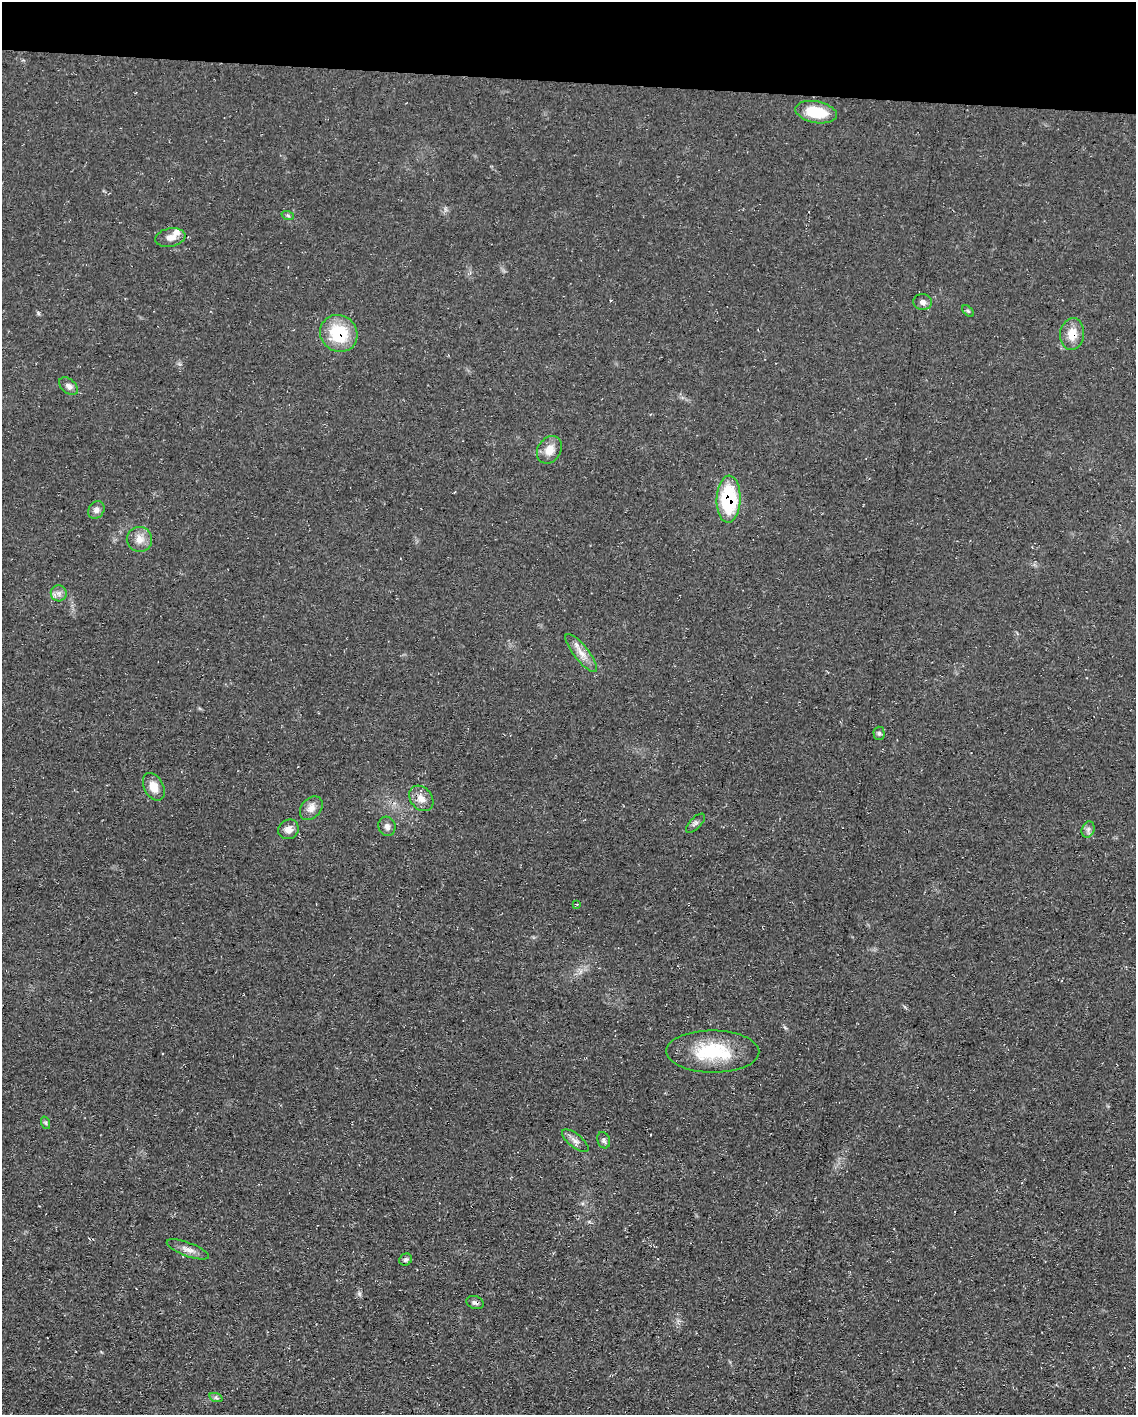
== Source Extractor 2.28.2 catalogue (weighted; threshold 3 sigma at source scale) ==
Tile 2 of 4 x 3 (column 2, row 1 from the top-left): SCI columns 1135-2268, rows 3041-4453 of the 4538 x 4557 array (HDU 1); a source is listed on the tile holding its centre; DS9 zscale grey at full resolution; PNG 1138 x 1417 px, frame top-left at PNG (2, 2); each listed source drawn as its Kron ellipse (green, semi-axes under 4 px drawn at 4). Shown black and unused: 6% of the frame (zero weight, under 3 of 4 exposures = <1% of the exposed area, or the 3 px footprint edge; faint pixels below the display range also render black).
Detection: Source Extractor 2.28.2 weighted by HDU 2 'WHT'; one run over the whole footprint, this tile lists its part. Background 0.0698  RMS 0.0075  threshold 0.0339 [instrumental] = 3 sigma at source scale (4.5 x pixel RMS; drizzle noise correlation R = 1.50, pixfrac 1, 0.05/0.05 arcsec/px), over >= 5 px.
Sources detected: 32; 1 inside a brighter listed object's ellipse — not listed separately; the other 31 listed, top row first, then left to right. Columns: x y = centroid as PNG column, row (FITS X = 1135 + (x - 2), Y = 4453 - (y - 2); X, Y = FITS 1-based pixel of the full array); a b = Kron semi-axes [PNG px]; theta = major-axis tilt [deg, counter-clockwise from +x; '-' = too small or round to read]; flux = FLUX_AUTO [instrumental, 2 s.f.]
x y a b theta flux
816 112 21 10 -11 25
288 216 6 4 -20 1.1
170 238 15 9 11 5.4
923 302 9 8 - 3.2
968 311 7 4 -44 1.2
339 333 19 18 - 35
1072 334 16 12 82 11
69 386 11 7 -41 3.3
549 450 15 11 57 8.6
729 499 23 12 88 59
96 510 9 7 52 3.4
139 539 13 12 - 7.3
59 593 8 8 - 3.3
581 653 23 7 -52 8.2
879 733 6 5 - 1.5
154 787 15 9 -62 9.3
421 798 14 10 -51 7.1
311 808 13 9 50 5.7
695 823 12 5 45 2.3
387 826 10 8 -73 3.2
288 829 10 9 - 5.4
1088 829 8 6 70 2.4
577 904 3 3 - 0.66
713 1051 46 21 0 45
46 1123 6 4 -72 1.2
604 1140 8 6 -70 2
575 1141 16 6 -39 4.2
188 1249 22 7 -20 5.4
406 1260 6 5 - 1.8
475 1303 9 6 -21 2.2
216 1398 7 4 -19 1.4
Overlapping masked pixels (flux is a lower limit): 4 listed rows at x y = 339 333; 1072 334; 729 499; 475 1303
Unlisted compact peaks at least as high as the median listed source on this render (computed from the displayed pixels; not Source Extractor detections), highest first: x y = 359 1294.